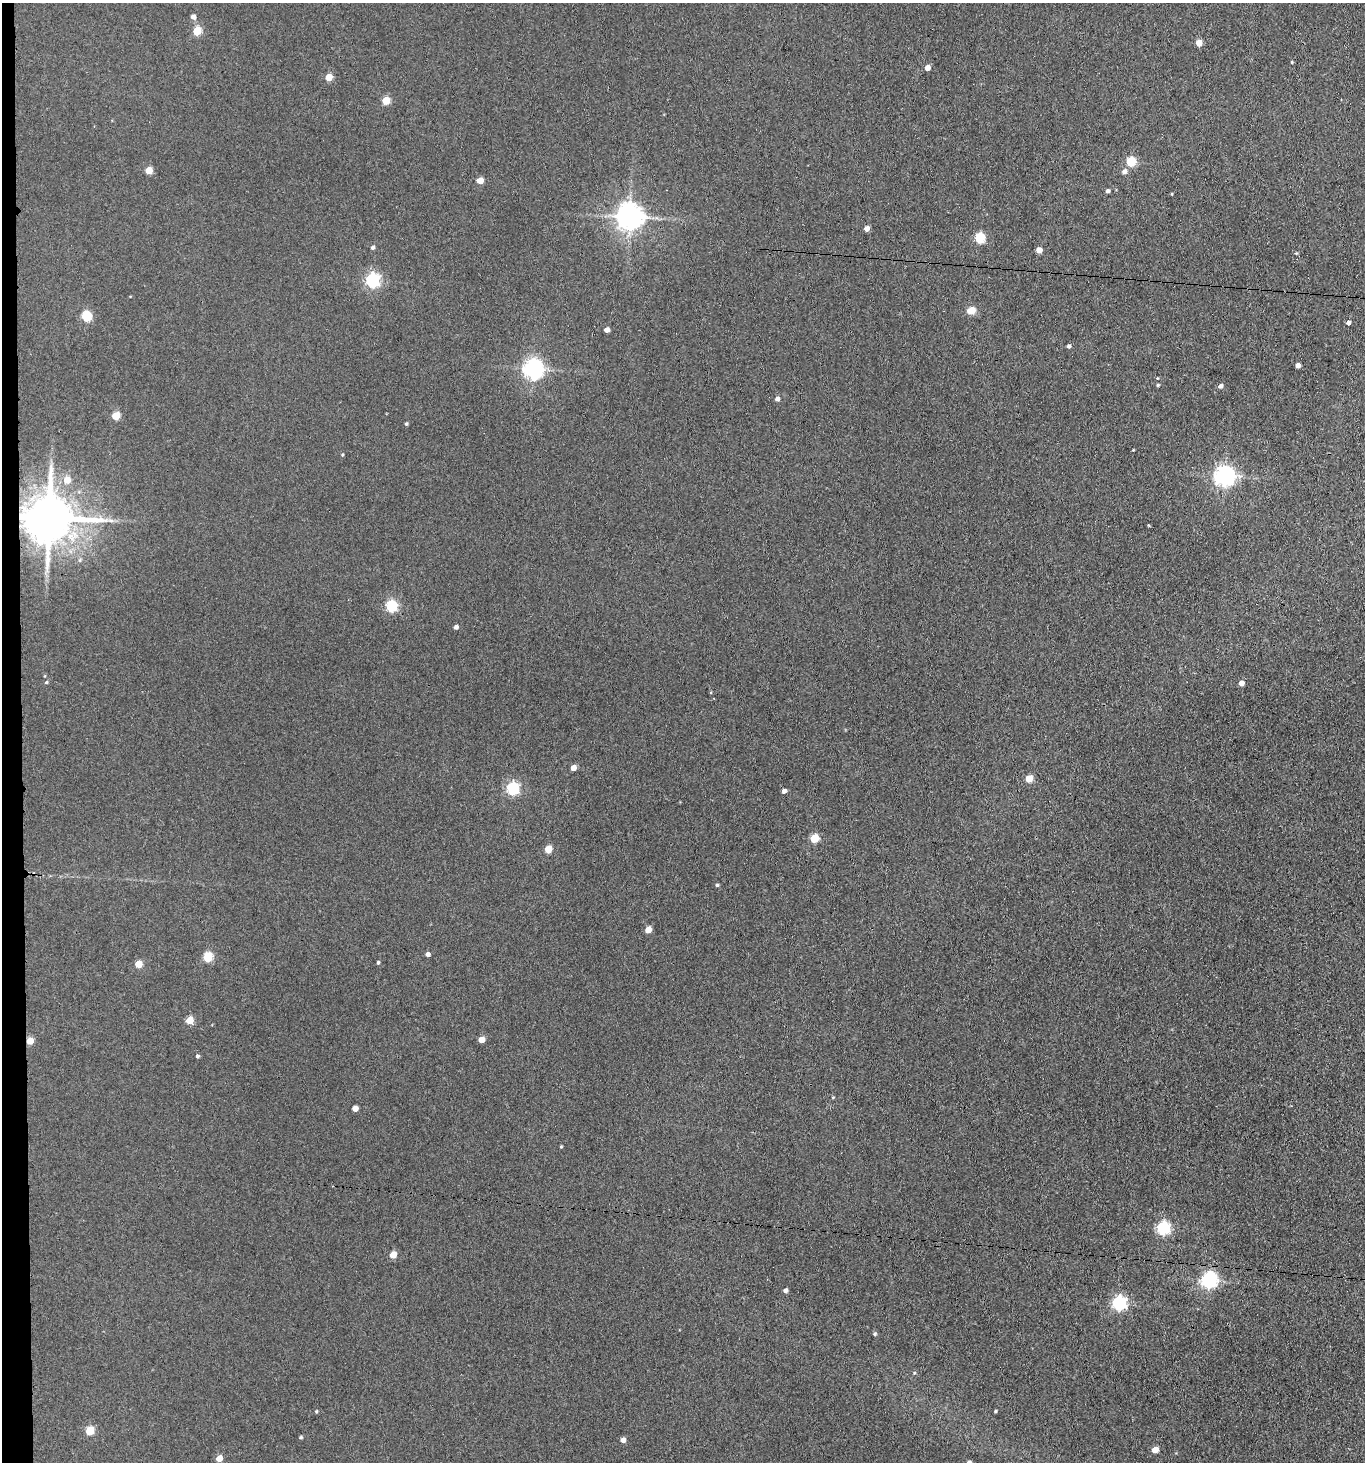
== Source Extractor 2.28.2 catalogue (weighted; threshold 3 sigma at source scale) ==
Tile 4 of 3 x 3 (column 1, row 2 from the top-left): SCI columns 220-1582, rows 1465-2924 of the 4470 x 4389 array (HDU 1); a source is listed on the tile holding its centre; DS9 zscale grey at full resolution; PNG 1367 x 1464 px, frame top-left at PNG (2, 3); no overlay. Shown black and unused: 2% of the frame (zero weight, under 3 of 4 exposures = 5% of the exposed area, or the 3 px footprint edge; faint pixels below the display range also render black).
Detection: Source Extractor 2.28.2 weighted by HDU 2 'WHT'; one run over the whole footprint, this tile lists its part. Background 0.0681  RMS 0.0066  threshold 0.0295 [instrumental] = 3 sigma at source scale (4.5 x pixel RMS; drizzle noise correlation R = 1.50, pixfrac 1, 0.05/0.05 arcsec/px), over >= 5 px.
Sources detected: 79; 2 inside a brighter object's white glare — not listed; the other 77 listed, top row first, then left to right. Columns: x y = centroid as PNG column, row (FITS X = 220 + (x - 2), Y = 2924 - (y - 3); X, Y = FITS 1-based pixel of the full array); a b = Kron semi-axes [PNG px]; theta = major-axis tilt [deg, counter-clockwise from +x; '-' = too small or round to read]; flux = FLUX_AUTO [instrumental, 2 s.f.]
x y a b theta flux
193 17 5 4 - 3.6
197 31 5 5 - 26
1199 43 5 4 - 11
1292 62 4 3 - 0.56
927 67 5 4 - 5.1
329 77 5 4 - 14
386 101 5 5 - 21
1131 162 5 5 - 36
149 170 5 4 - 13
1124 171 6 5 - 2.4
480 180 5 4 - 11
1108 191 4 3 - 1.6
1172 194 3 3 - 0.58
629 217 8 8 - 790
867 229 4 4 - 4.7
980 238 5 5 - 47
373 247 4 4 - 1.7
1039 250 4 4 - 6.2
1296 253 4 3 - 0.67
372 280 6 6 - 120
971 311 5 5 - 19
86 316 5 5 - 49
1348 323 4 3 - 2.4
607 330 4 4 - 4.2
1069 346 4 4 - 1.5
1298 365 4 4 - 3.1
533 368 7 6 - 320
1158 385 4 4 - 0.85
1220 386 5 5 - 2
777 399 5 4 - 2.2
116 416 5 5 - 20
406 424 4 3 - 0.9
1133 450 3 3 - 0.5
342 454 4 4 - 0.67
1225 476 7 7 - 370
67 480 5 5 - 10
49 518 13 12 - 3100
111 520 9 4 -9 1.9
1148 525 4 2 - 0.57
80 560 6 4 49 1.1
391 606 5 5 - 67
456 627 4 4 - 2.3
46 682 5 4 - 0.89
1241 683 5 4 - 4.5
573 768 4 4 - 5.2
1029 779 5 5 - 14
513 788 6 5 - 97
784 791 5 4 - 2.2
814 838 5 5 - 26
548 849 5 4 - 15
717 885 4 4 - 1
648 930 5 4 - 8.8
428 954 4 4 - 2.5
208 957 5 5 - 36
378 962 4 3 - 0.93
138 964 5 5 - 16
190 1020 5 5 - 15
482 1040 5 4 - 8.4
30 1041 5 4 - 12
197 1056 4 4 - 1.3
833 1097 4 3 - 0.53
355 1109 4 4 - 5.8
561 1147 3 3 - 0.61
1163 1228 6 6 - 100
393 1255 5 4 - 11
1209 1280 7 6 - 200
785 1291 4 4 - 2.1
1119 1303 6 6 - 140
875 1334 5 5 - 1
914 1373 5 4 - 0.63
316 1411 4 3 - 0.72
996 1411 4 3 - 0.82
90 1431 5 5 - 23
301 1437 4 4 - 0.97
623 1440 5 4 - 4.2
1155 1450 5 4 - 7.3
219 1458 5 4 - 9.5
Overlapping masked pixels (flux is a lower limit): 2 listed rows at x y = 49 518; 30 1041